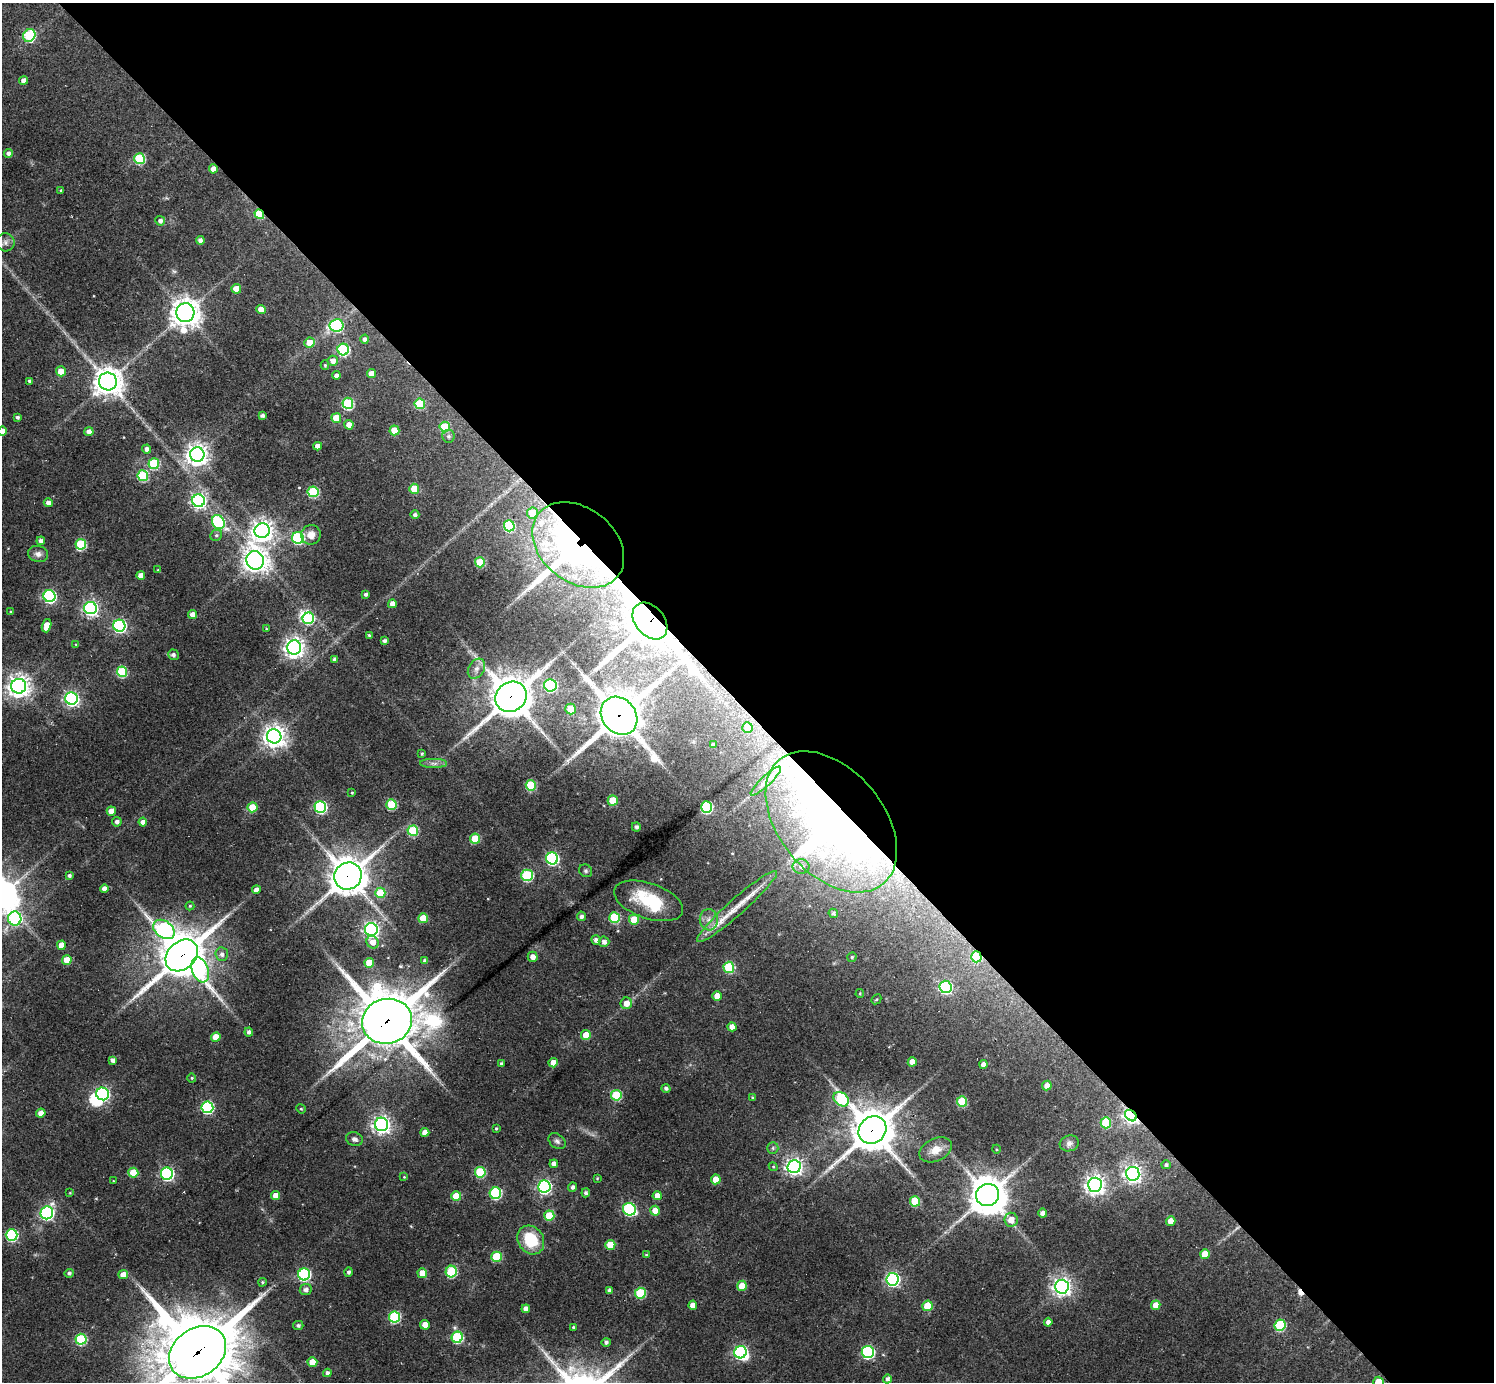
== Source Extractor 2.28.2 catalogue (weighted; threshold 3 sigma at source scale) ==
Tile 8 of 4 x 4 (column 4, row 2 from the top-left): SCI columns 4476-5967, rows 2911-4290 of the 5967 x 5965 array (HDU 1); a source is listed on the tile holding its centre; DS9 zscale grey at full resolution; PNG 1496 x 1384 px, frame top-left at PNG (2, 3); each listed source drawn as its Kron ellipse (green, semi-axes under 4 px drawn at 4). Shown black and unused: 51% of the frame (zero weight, under 2 of 3 exposures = <1% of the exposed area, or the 3 px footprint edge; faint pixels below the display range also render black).
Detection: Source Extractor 2.28.2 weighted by HDU 2 'WHT'; one run over the whole footprint, this tile lists its part. Background 0.0616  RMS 0.008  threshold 0.0358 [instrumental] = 3 sigma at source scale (4.5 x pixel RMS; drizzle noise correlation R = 1.50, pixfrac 1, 0.05/0.05 arcsec/px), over >= 5 px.
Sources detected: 261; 1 too faint to see at this stretch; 9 inside a brighter object's white glare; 1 cosmic-ray / hot-pixel residue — neither listed nor drawn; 3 inside a brighter listed object's ellipse — not listed separately; the other 247 listed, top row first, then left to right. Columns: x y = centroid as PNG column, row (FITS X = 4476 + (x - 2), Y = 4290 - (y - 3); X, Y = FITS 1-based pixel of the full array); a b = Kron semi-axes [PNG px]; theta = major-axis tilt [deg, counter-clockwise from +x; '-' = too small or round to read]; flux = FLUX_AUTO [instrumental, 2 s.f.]
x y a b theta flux
29 35 7 6 - 73
23 80 4 4 - 4.6
8 153 4 4 - 2.7
139 159 5 5 - 56
213 169 4 4 - 6.1
61 191 4 3 - 0.89
259 214 5 4 - 29
160 221 5 5 - 2.7
200 240 4 4 - 3.3
5 242 9 9 - 3.7
236 289 5 4 - 10
261 310 4 4 - 11
185 313 9 9 - 1000
336 325 7 6 - 99
365 339 4 4 - 2.4
309 343 5 5 - 12
343 349 6 5 - 84
333 361 5 5 - 4.9
325 365 5 4 - 0.92
61 371 5 5 - 11
372 374 4 4 - 8.8
336 375 4 4 - 3.1
30 381 4 3 - 2.4
108 382 9 8 - 980
348 403 5 5 - 64
420 404 5 5 - 41
262 415 4 4 - 2.5
17 417 4 3 - 1.8
336 418 5 5 - 19
349 425 4 4 - 8.2
445 427 5 5 - 34
394 430 5 5 - 17
2 431 4 4 - 6.5
89 432 4 4 - 5
448 436 6 6 - 2.1
318 446 4 4 - 5.1
147 449 4 4 - 3.3
197 455 7 7 - 580
154 464 5 5 - 58
143 476 5 5 - 52
414 489 5 5 - 20
313 492 5 5 - 53
198 501 6 6 - 250
48 503 4 4 - 3.1
532 513 5 5 - 18
415 515 4 4 - 2.2
218 522 7 6 - 100
509 526 5 5 - 55
262 531 7 7 - 570
216 535 6 5 - 1.7
311 535 10 9 - 5.9
298 538 6 6 - 87
41 541 4 4 - 2.8
81 544 5 5 - 57
578 545 51 37 -38 890
38 554 10 8 -15 3.9
255 560 9 8 - 660
480 562 5 5 - 32
158 570 4 3 - 0.76
141 575 4 4 - 6.5
366 594 3 3 - 2
49 596 6 6 - 130
392 604 4 4 - 6.6
90 608 6 6 - 230
11 612 3 3 - 1.4
192 614 4 4 - 5.8
308 618 6 5 - 56
650 621 21 14 -50 4300
47 626 7 4 73 10
119 626 6 6 - 150
266 629 3 3 - 0.73
369 635 4 3 - 0.96
385 641 4 3 - 2.1
76 644 3 3 - 0.67
294 648 7 7 - 470
173 655 5 5 - 2.6
334 659 4 4 - 2
476 669 10 8 58 4.9
122 672 5 5 - 54
550 685 6 6 - 110
19 686 7 7 - 590
511 697 16 14 38 2200
71 699 6 6 - 210
571 709 5 5 - 17
619 716 20 17 -51 2800
747 727 5 5 - 9.8
274 736 7 7 - 610
713 745 4 4 - 3.1
422 754 4 3 - 1.1
434 763 13 4 0 3.3
766 781 20 5 43 4.4
531 785 5 5 - 44
352 793 3 3 - 0.72
613 800 5 5 - 21
391 804 5 5 - 42
252 807 5 5 - 19
320 807 6 6 - 110
706 807 6 5 - 88
111 811 4 4 - 10
117 822 5 5 - 3.2
143 822 4 4 - 5.4
831 822 81 52 -50 560
636 827 4 4 - 2
413 831 5 5 - 48
475 839 5 5 - 30
552 858 6 6 - 120
801 866 8 7 - 4.1
586 871 7 6 - 1.6
69 875 4 4 - 1.9
527 875 5 5 - 69
348 876 14 13 - 1500
104 889 4 4 - 5
256 890 4 4 - 4.1
380 893 5 5 - 28
648 901 36 17 -19 41
190 906 4 4 - 1
737 906 53 8 42 22
833 913 5 4 - 1.7
581 916 4 4 - 2.5
423 918 5 5 - 22
614 918 5 5 - 55
15 919 7 6 - 100
634 920 5 5 - 21
709 920 10 9 - 5.6
164 929 12 8 -38 140
371 929 6 6 - 240
596 940 5 4 - 3.1
373 942 6 6 - 6.8
604 942 5 5 - 3.2
61 945 4 4 - 9.2
222 954 7 6 - 3.1
182 955 18 14 43 2500
533 957 5 5 - 5.2
852 957 4 4 - 1.1
976 957 5 5 - 38
67 960 5 4 - 15
425 961 4 4 - 2.8
369 963 5 5 - 15
729 967 5 5 - 59
200 970 13 8 -69 86
945 987 6 6 - 110
860 993 4 4 - 0.88
717 996 5 4 - 7.7
876 999 5 3 - 0.88
626 1003 6 5 - 6.5
387 1021 25 22 15 4300
732 1027 4 4 - 7.1
249 1032 4 4 - 2.5
586 1035 5 5 - 12
216 1037 5 4 - 13
113 1060 4 4 - 3.1
912 1062 4 4 - 9.5
553 1063 4 4 - 9.8
501 1064 4 3 - 2.1
983 1064 4 4 - 4.4
192 1078 4 4 - 0.88
1047 1086 5 4 - 5.1
666 1088 4 4 - 2.1
103 1094 6 6 - 120
616 1095 5 5 - 45
753 1098 3 3 - 1.3
841 1099 8 6 -41 73
962 1101 5 5 - 37
207 1107 6 6 - 100
301 1109 5 4 - 0.9
41 1113 5 4 - 6.5
1131 1116 6 5 - 270
1106 1123 5 5 - 42
382 1124 7 6 - 340
496 1128 4 3 - 0.91
872 1130 14 13 - 2500
425 1132 4 4 - 6.6
354 1139 8 7 - 2.8
557 1141 9 7 -39 2.4
1069 1143 10 8 17 3.2
773 1148 6 5 - 1.6
996 1149 4 3 - 0.78
936 1150 17 11 25 9.5
554 1164 4 4 - 4.3
1166 1165 4 4 - 1.6
794 1166 6 6 - 310
773 1167 4 4 - 0.96
480 1172 5 5 - 48
133 1173 5 5 - 25
167 1174 6 6 - 140
1133 1174 7 6 - 350
404 1177 4 4 - 0.69
597 1178 4 3 - 0.65
716 1179 5 4 - 13
113 1181 3 2 - 0.53
1095 1185 7 7 - 450
544 1186 6 6 - 180
573 1187 4 4 - 2.9
70 1193 4 3 - 0.58
495 1193 6 5 - 87
586 1193 4 4 - 1.9
988 1195 12 11 - 1600
276 1196 4 4 - 9.4
456 1196 5 5 - 20
657 1196 4 4 - 7.4
915 1201 5 5 - 38
629 1209 6 6 - 98
655 1211 5 4 - 12
47 1213 6 6 - 160
1043 1213 4 4 - 4.1
549 1216 5 5 - 31
1011 1220 7 6 - 7.5
1171 1221 5 4 - 8.8
12 1235 6 6 - 94
531 1240 15 12 -55 27
610 1245 5 5 - 22
1205 1254 5 5 - 13
646 1255 4 3 - 0.87
497 1257 5 5 - 40
349 1272 5 4 - 1.9
451 1272 6 5 - 55
69 1273 4 4 - 1.8
422 1273 5 5 - 16
304 1274 6 6 - 110
123 1275 5 4 - 7.4
892 1279 6 6 - 180
262 1282 4 4 - 1
742 1286 5 5 - 16
1062 1287 7 7 - 400
306 1289 6 5 - 3.4
609 1291 4 4 - 2.9
640 1293 5 5 - 53
693 1305 4 4 - 6.4
1156 1305 5 4 - 9.7
927 1306 5 5 - 20
526 1309 4 4 - 5
394 1317 5 5 - 72
1048 1322 4 4 - 4
298 1325 5 4 - 2
425 1325 5 4 - 9
1280 1325 6 5 - 65
573 1327 3 3 - 1.1
457 1337 5 5 - 73
81 1339 5 5 - 62
606 1342 4 4 - 1.8
197 1352 31 23 36 5300
740 1352 6 6 - 150
868 1352 6 6 - 110
312 1362 5 5 - 14
327 1373 4 4 - 2.5
887 1379 4 4 - 2.2
1379 1382 5 5 - 19
Overlapping masked pixels (flux is a lower limit): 13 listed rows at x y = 259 214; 578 545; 650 621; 511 697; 619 716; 831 822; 348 876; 182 955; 976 957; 387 1021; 1131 1116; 872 1130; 197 1352
Isophote crosses this tile's border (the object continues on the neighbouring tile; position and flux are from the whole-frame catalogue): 4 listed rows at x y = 5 242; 2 431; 197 1352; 1379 1382